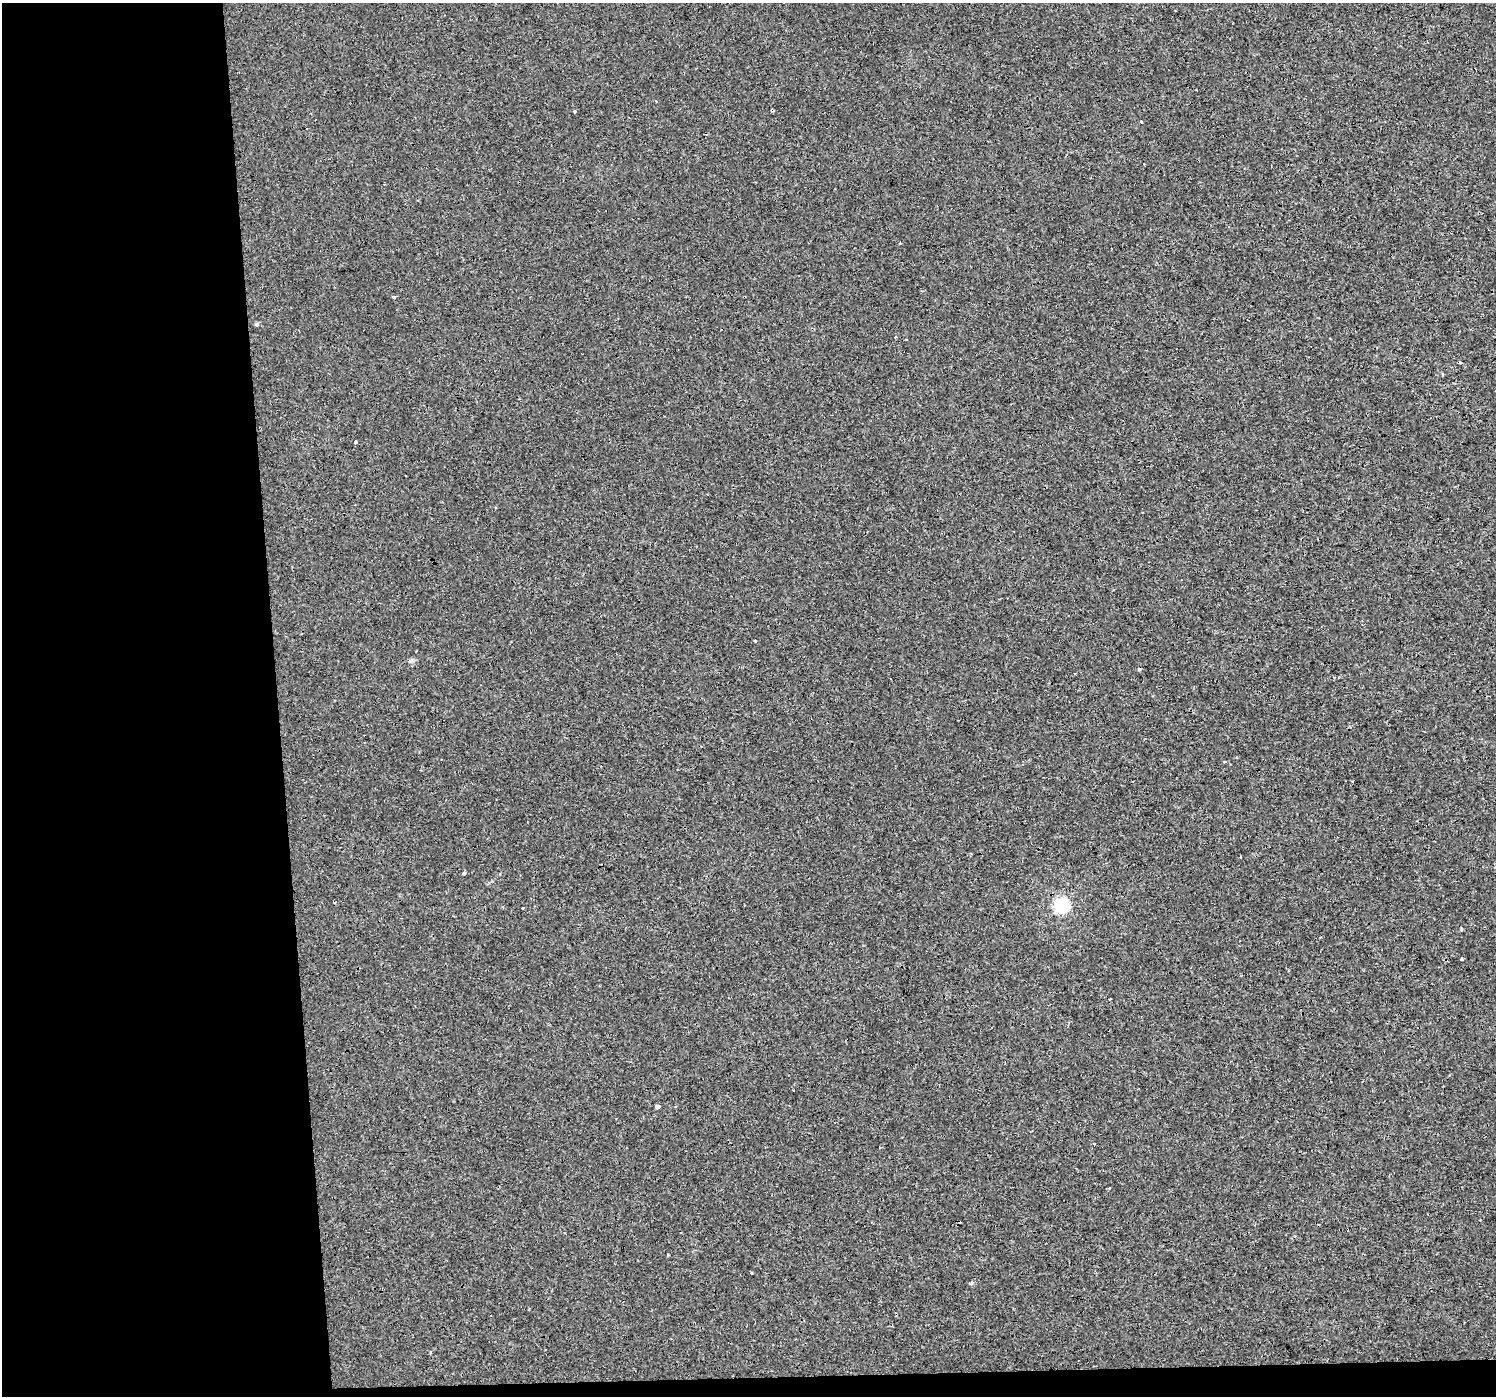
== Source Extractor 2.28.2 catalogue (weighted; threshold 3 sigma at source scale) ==
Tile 7 of 3 x 3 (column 1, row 3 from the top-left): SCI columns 1-1494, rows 4-1397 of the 4483 x 4230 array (HDU 1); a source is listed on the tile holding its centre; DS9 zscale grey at full resolution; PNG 1498 x 1398 px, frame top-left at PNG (2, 3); no overlay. Shown black and unused: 20% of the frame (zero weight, under 3 of 4 exposures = <1% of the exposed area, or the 3 px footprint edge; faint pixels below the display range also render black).
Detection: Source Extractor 2.28.2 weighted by HDU 2 'WHT'; one run over the whole footprint, this tile lists its part. Background 8.61e-04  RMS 0.0018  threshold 0.00808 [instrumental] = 3 sigma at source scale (4.5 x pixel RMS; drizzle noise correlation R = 1.50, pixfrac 1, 0.0396/0.0396 arcsec/px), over >= 5 px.
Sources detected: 22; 5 cosmic-ray / hot-pixel residue — not listed; the other 17 listed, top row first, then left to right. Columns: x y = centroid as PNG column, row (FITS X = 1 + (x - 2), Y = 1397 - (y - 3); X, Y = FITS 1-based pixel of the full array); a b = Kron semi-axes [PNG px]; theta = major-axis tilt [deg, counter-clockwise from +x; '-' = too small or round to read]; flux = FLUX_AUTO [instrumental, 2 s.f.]
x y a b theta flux
772 110 3 3 - 0.62
1141 122 3 3 - 0.48
1144 164 3 2 - 0.12
394 297 4 3 - 0.51
895 337 4 3 - 0.14
355 442 3 3 - 1
755 641 3 3 - 1
1224 762 3 3 - 0.18
1352 781 2 2 - 0.16
464 873 4 3 - 0.31
1062 905 6 6 - 38
523 908 3 3 - 0.55
1461 958 3 2 - 0.26
793 1091 3 2 - 0.32
657 1107 4 3 - 0.43
1094 1144 2 2 - 0.13
751 1273 2 2 - 0.19
Overlapping masked pixels (flux is a lower limit): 1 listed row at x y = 772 110
Unlisted compact peaks at least as high as the median listed source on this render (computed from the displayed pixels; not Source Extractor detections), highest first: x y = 972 1283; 668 1255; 411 661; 257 324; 574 111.